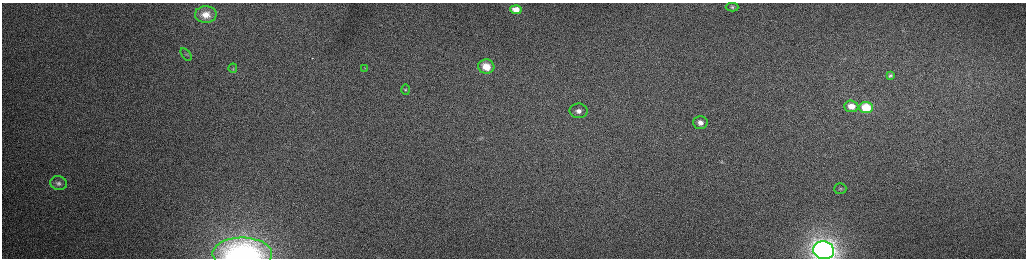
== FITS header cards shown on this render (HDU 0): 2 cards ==
NAXIS1  =                 2048 /fastest changing axis
NAXIS2  =                  512 /next to fastest changing axis

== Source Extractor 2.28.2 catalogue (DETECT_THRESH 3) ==
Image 2048 x 512 px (HDU 0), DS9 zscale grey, zoomed out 1/2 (1 PNG px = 2 x 2 image px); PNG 1028 x 260 px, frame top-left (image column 1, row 511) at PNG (2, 3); each listed source drawn as its Kron ellipse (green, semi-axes under 4 px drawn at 4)
Background 154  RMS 1.6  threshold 4.81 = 3 sigma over >= 5 px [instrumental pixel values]
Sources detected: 20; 3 cannot appear on this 1/2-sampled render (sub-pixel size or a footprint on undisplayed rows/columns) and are neither listed nor drawn; the other 17 listed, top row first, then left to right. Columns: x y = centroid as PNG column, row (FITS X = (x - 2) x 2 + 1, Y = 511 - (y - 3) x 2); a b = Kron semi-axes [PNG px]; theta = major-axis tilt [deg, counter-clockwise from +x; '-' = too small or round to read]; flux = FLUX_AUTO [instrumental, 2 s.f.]
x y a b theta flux
732 7 6 4 -1 590
516 10 5 4 - 2900
206 15 11 8 1 4100
186 54 7 3 -53 540
486 67 8 7 - 6200
233 68 5 2 - 240
365 68 4 2 - 210
890 75 4 3 - 550
406 89 5 4 - 380
851 106 7 6 - 3300
866 107 7 5 -2 10000
578 111 9 7 -2 2300
700 123 7 6 - 2100
59 183 8 7 - 1300
840 189 6 5 - 670
824 250 10 9 - 180000
242 254 30 16 0 50000
At the frame edge (FLAGS 8, measured only in part): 2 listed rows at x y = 824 250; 242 254
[3 sub-pixel or undisplayed-footprint detections neither listed nor drawn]